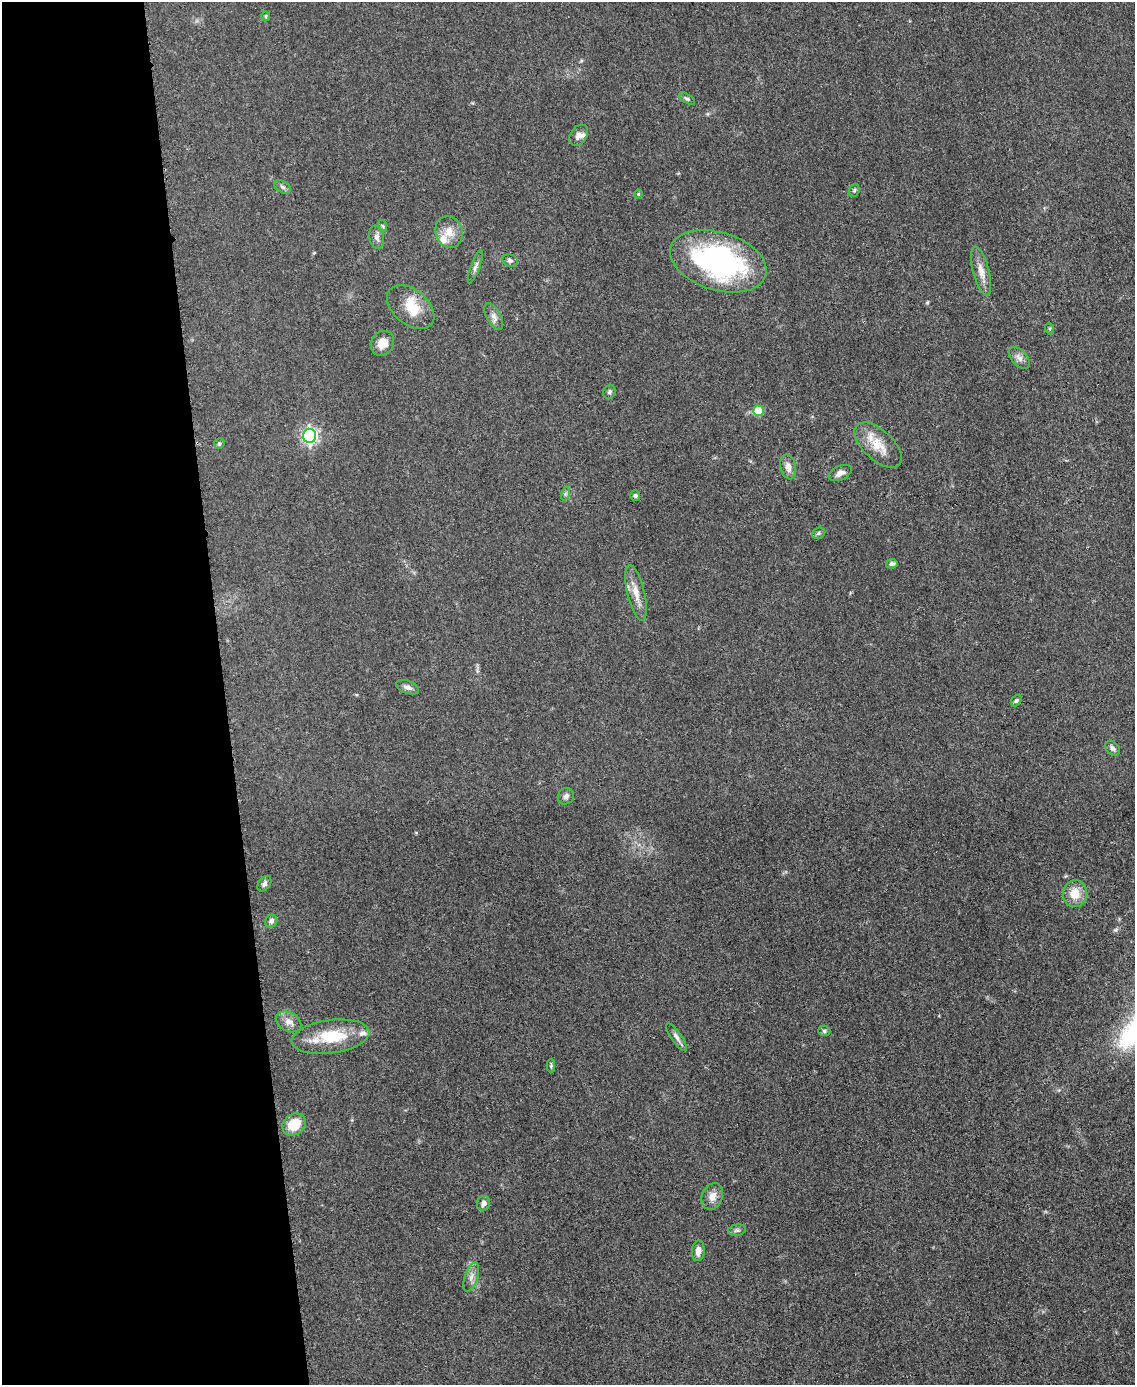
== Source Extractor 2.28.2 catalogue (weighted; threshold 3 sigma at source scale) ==
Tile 5 of 4 x 3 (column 1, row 2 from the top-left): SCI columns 4-1136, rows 1626-3008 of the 4543 x 4526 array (HDU 1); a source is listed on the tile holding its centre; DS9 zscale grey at full resolution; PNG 1137 x 1387 px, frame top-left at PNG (2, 2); each listed source drawn as its Kron ellipse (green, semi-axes under 4 px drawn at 4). Shown black and unused: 20% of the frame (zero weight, under 3 of 5 exposures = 1% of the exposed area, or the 3 px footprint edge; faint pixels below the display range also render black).
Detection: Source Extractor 2.28.2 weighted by HDU 2 'WHT'; one run over the whole footprint, this tile lists its part. Background 0.0622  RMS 0.006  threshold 0.0271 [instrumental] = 3 sigma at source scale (4.5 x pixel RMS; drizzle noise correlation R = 1.50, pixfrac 1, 0.05/0.05 arcsec/px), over >= 5 px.
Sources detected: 52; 4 inside a brighter listed object's ellipse — not listed separately; the other 48 listed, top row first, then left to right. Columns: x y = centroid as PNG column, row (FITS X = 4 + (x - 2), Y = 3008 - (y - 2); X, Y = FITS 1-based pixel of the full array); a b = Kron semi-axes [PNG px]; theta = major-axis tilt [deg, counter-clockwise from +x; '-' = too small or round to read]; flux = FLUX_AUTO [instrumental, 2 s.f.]
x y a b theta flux
266 16 5 3 - 0.63
687 99 9 4 -33 1.2
579 135 12 8 56 3.4
282 187 9 5 -27 1.5
854 190 6 5 - 0.99
638 194 4 4 - 0.64
383 226 6 3 -70 0.73
449 232 16 13 -73 7.4
377 237 11 7 -79 2.8
510 261 8 6 -21 1.5
718 261 50 29 -17 120
475 267 18 4 69 2.3
981 271 25 8 -75 6.1
411 307 27 17 -40 15
494 317 15 7 -62 3.2
1050 329 5 3 - 0.74
382 343 13 11 54 7
1019 358 13 7 -47 3.1
609 392 7 6 - 1.4
758 411 5 5 - 17
309 436 7 6 - 160
219 444 5 5 - 0.94
878 445 29 15 -43 13
788 467 12 7 -78 3.9
840 473 12 7 25 3.2
565 494 7 4 72 1
635 496 5 5 - 1.2
818 533 7 5 23 1.2
892 564 6 4 12 1.5
636 593 28 8 -76 7.6
407 687 12 6 -20 2.6
1016 701 6 4 50 1.1
1113 748 8 6 -47 1.9
566 796 8 7 - 2.2
264 884 8 5 54 1.7
1075 894 13 12 - 9.8
271 921 6 6 - 2.2
288 1022 13 9 -27 4.3
824 1031 6 5 - 1.1
330 1037 39 16 8 24
676 1037 16 5 -55 2.4
551 1066 6 4 90 0.79
294 1124 12 10 37 14
712 1196 13 10 69 5.2
484 1203 7 6 - 2.5
737 1230 9 5 9 1.4
698 1251 10 6 85 3.9
471 1277 15 6 71 3.5